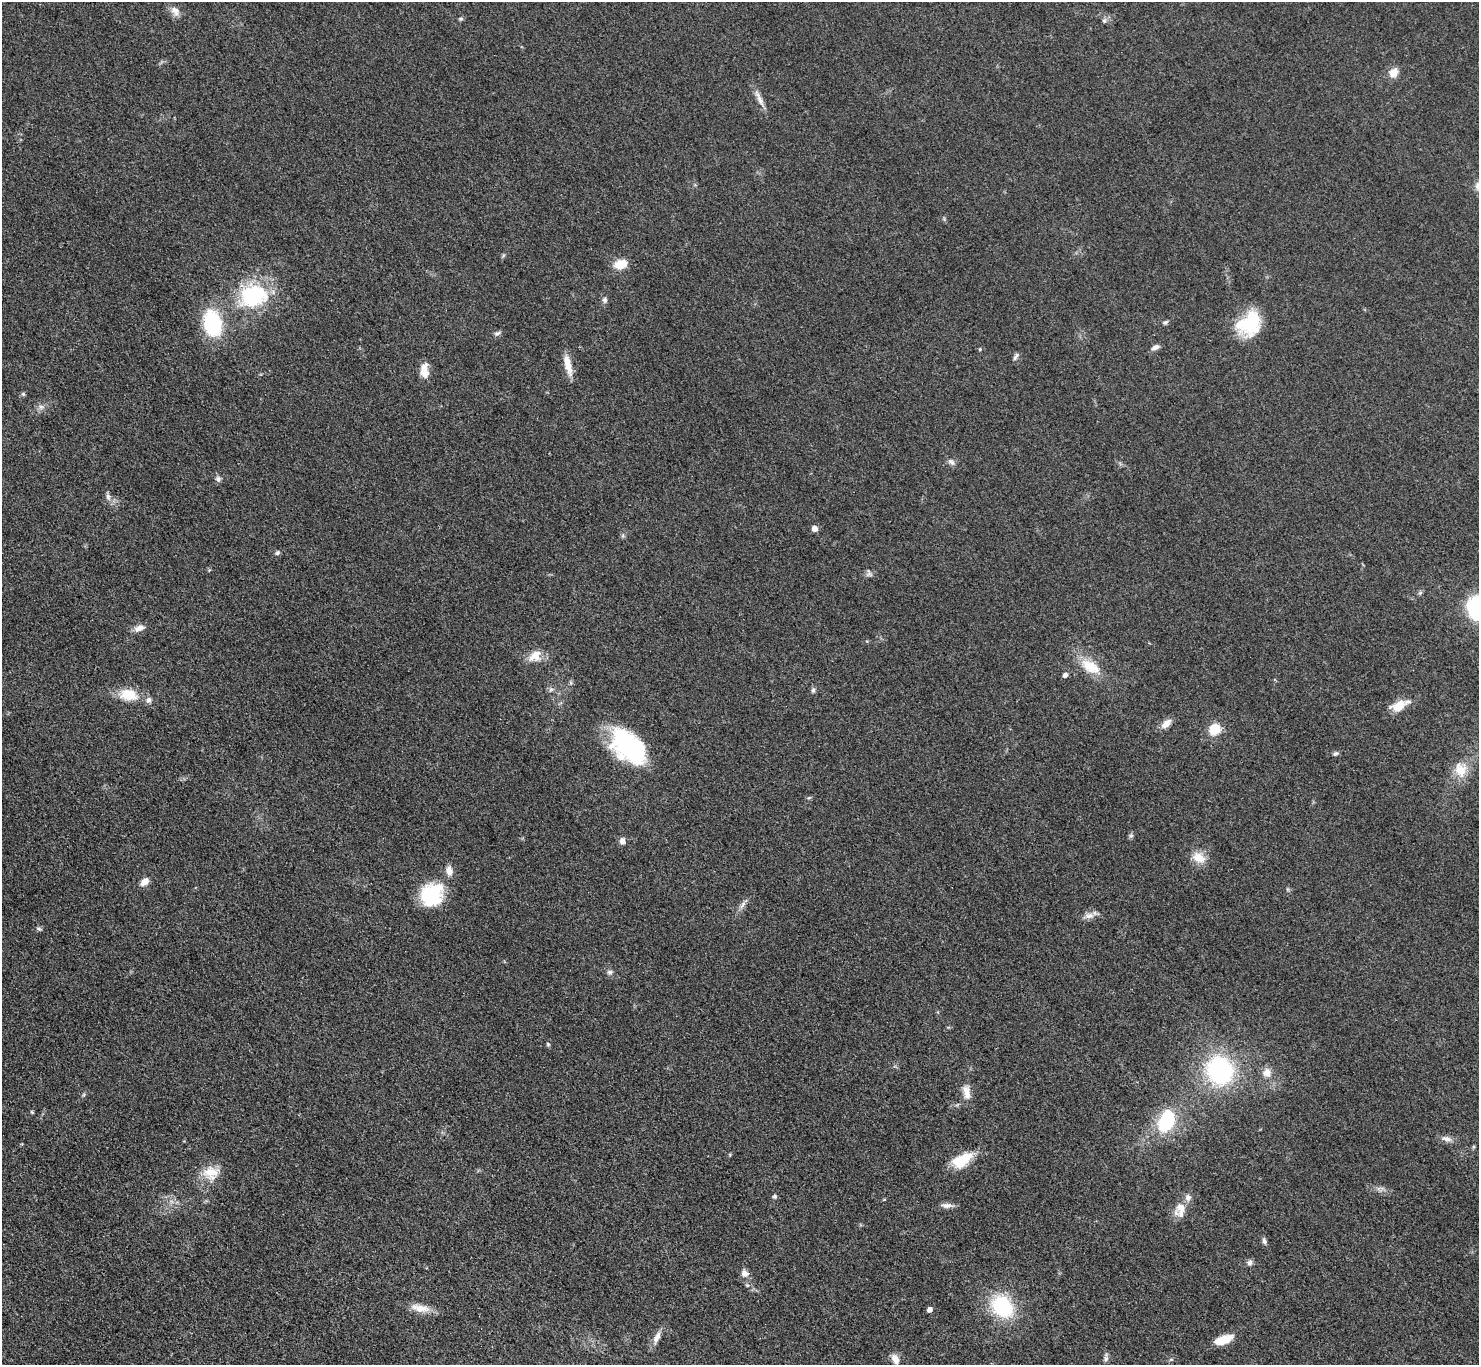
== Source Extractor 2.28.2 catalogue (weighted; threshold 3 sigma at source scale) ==
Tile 7 of 4 x 4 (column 3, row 2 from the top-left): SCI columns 2964-4440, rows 3032-4394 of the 5927 x 5922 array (HDU 1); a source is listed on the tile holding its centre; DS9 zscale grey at full resolution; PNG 1481 x 1367 px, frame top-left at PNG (2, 2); no overlay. Shown black and unused: <1% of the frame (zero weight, under 3 of 4 exposures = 1% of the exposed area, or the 3 px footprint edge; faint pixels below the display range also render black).
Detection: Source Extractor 2.28.2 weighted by HDU 2 'WHT'; one run over the whole footprint, this tile lists its part. Background 0.0488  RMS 0.0062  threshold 0.0278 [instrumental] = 3 sigma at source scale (4.5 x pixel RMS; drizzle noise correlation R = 1.50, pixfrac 1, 0.05/0.05 arcsec/px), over >= 5 px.
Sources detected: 81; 1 inside a brighter object's white glare — not listed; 4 inside a brighter listed object's ellipse — not listed separately; the other 76 listed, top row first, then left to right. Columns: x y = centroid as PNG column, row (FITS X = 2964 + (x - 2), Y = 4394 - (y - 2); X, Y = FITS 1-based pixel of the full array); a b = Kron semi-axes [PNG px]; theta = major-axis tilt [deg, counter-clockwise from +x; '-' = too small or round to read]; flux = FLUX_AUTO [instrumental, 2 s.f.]
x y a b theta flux
175 11 14 9 -50 4.3
461 19 6 4 -18 0.82
1104 21 7 5 -68 1.3
1394 73 10 8 53 6.9
759 98 27 6 -63 4.8
621 264 14 9 13 10
253 296 39 30 17 49
605 300 7 6 - 1.9
1165 322 8 5 31 1.2
1251 322 31 21 70 30
212 323 17 11 -78 67
497 333 9 5 28 1.7
1155 347 10 6 25 2.5
980 349 5 4 - 0.61
1016 357 12 4 61 1.5
568 365 26 8 -77 8.8
425 372 12 12 - 5.7
23 394 6 5 - 0.91
41 407 7 4 -18 1.4
951 462 11 6 -37 2.3
218 479 8 6 -53 1.8
108 496 9 5 -65 2.1
815 528 5 5 - 4.7
277 553 7 6 - 1.2
869 573 10 5 -82 1.7
1420 593 6 5 - 1.1
1478 607 27 26 - 47
139 628 14 8 17 3.9
535 656 19 13 40 7.8
1089 666 22 18 -26 14
1065 675 5 4 - 2.4
551 689 7 4 19 1.2
813 690 7 5 88 1.4
129 695 17 11 -8 16
149 700 8 7 - 2.3
1399 706 17 10 21 10
1166 724 14 8 41 5
1215 729 12 11 - 12
629 744 38 26 -42 74
1336 753 8 5 26 1.3
1460 770 21 15 -69 11
809 798 6 4 2 0.83
1131 836 6 4 1 1
622 841 8 6 -76 2.8
1198 857 15 11 -28 9.4
449 870 12 8 -84 4.2
144 882 11 7 37 4.2
432 895 28 24 51 32
743 904 11 4 57 2.2
1089 916 14 8 11 3.9
39 929 6 5 - 1.2
610 972 8 6 -14 1.5
548 1044 5 4 - 0.84
1220 1070 26 23 -64 83
1267 1072 10 9 - 5.5
967 1092 21 9 -77 6
32 1112 5 4 - 0.64
1167 1121 19 13 69 41
1446 1139 15 7 -12 3.4
962 1160 25 13 33 17
211 1173 21 18 -5 12
775 1196 6 5 - 1.1
1188 1197 9 8 - 3
884 1199 5 3 - 0.55
947 1205 15 6 0 3.3
1181 1208 14 12 -55 7.1
1264 1241 8 5 -75 1.7
1250 1262 8 7 - 1.8
745 1273 10 8 -34 3.4
1002 1306 23 19 -50 44
420 1308 28 9 -9 8.1
930 1309 4 4 - 3.6
657 1337 19 7 64 4.5
1223 1340 21 9 19 11
895 1359 13 8 -62 4.1
1106 1359 8 6 88 1.7
Isophote crosses this tile's border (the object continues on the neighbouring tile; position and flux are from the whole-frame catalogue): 1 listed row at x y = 1478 607